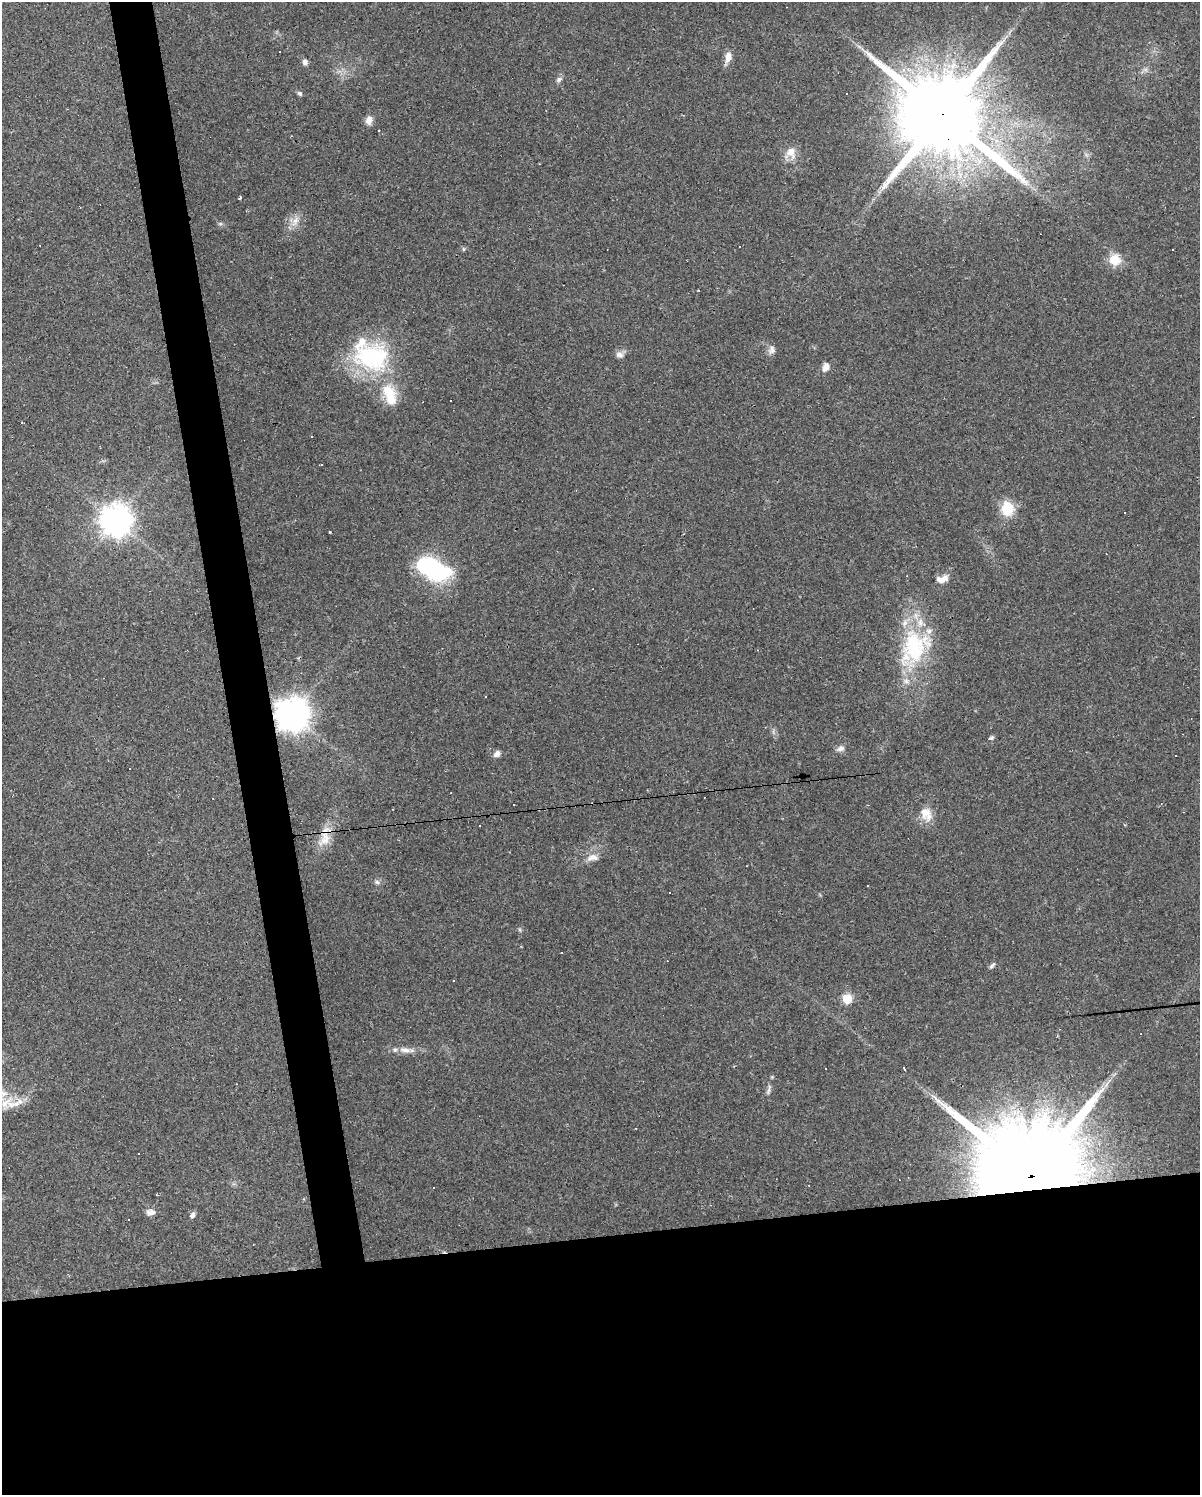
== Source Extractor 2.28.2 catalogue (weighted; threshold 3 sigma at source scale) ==
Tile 11 of 4 x 3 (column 3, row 3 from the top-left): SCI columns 2399-3596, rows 20-1512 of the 4795 x 4562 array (HDU 1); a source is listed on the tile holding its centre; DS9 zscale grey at full resolution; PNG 1202 x 1497 px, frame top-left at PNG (2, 2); no overlay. Shown black and unused: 20% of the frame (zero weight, under 3 of 4 exposures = <1% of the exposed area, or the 3 px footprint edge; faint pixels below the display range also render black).
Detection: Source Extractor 2.28.2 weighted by HDU 2 'WHT'; one run over the whole footprint, this tile lists its part. Background 0.0683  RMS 0.0045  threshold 0.0204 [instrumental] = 3 sigma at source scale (4.5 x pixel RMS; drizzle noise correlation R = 1.50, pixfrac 1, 0.0396/0.0396 arcsec/px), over >= 5 px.
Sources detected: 86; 35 cosmic-ray / hot-pixel residue — not listed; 4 inside a brighter listed object's ellipse — not listed separately; the other 47 listed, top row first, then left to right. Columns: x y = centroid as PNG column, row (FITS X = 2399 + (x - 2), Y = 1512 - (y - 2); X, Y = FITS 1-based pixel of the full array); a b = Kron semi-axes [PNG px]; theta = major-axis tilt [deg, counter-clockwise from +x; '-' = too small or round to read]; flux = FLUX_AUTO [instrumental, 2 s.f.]
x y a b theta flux
728 57 17 8 74 3.7
305 62 7 6 - 1.9
559 79 9 6 30 1.4
300 93 7 5 -43 0.93
847 94 2 2 - 0.4
943 115 25 20 -7 9000
369 120 11 8 65 2.8
790 153 16 14 60 5.4
240 198 4 3 - 1.1
295 221 18 8 59 4.2
220 224 6 4 18 0.71
463 249 6 4 -90 0.6
1115 260 13 13 - 8.5
772 350 11 9 73 2.2
620 355 10 8 -16 2.2
372 357 46 36 -7 52
826 367 11 8 68 3.1
389 393 28 19 -63 15
321 465 3 2 - 0.8
1007 509 16 14 -89 12
116 520 10 10 - 680
330 532 3 3 - 1.1
433 569 28 15 -22 69
945 578 10 8 35 3.1
914 647 55 38 70 47
292 714 10 10 - 850
991 737 8 4 24 0.79
840 748 12 7 18 2.1
497 754 9 7 47 2
925 812 18 15 -43 6.9
325 840 25 13 39 7.5
592 858 17 9 9 3.7
377 882 7 6 - 1.2
867 885 3 3 - 0.79
992 965 10 4 49 1.1
453 981 3 2 - 0.59
847 998 6 5 - 21
179 999 3 2 - 0.31
405 1050 17 8 -9 3.7
904 1068 5 3 - 1.8
826 1069 3 2 - 0.33
769 1090 19 4 74 1.9
11 1103 40 14 6 11
1032 1176 35 19 5 19000
809 1185 3 2 - 0.29
151 1212 11 7 0 2.6
192 1215 8 5 65 1.6
Overlapping masked pixels (flux is a lower limit): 4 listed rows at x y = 943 115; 292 714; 325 840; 1032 1176